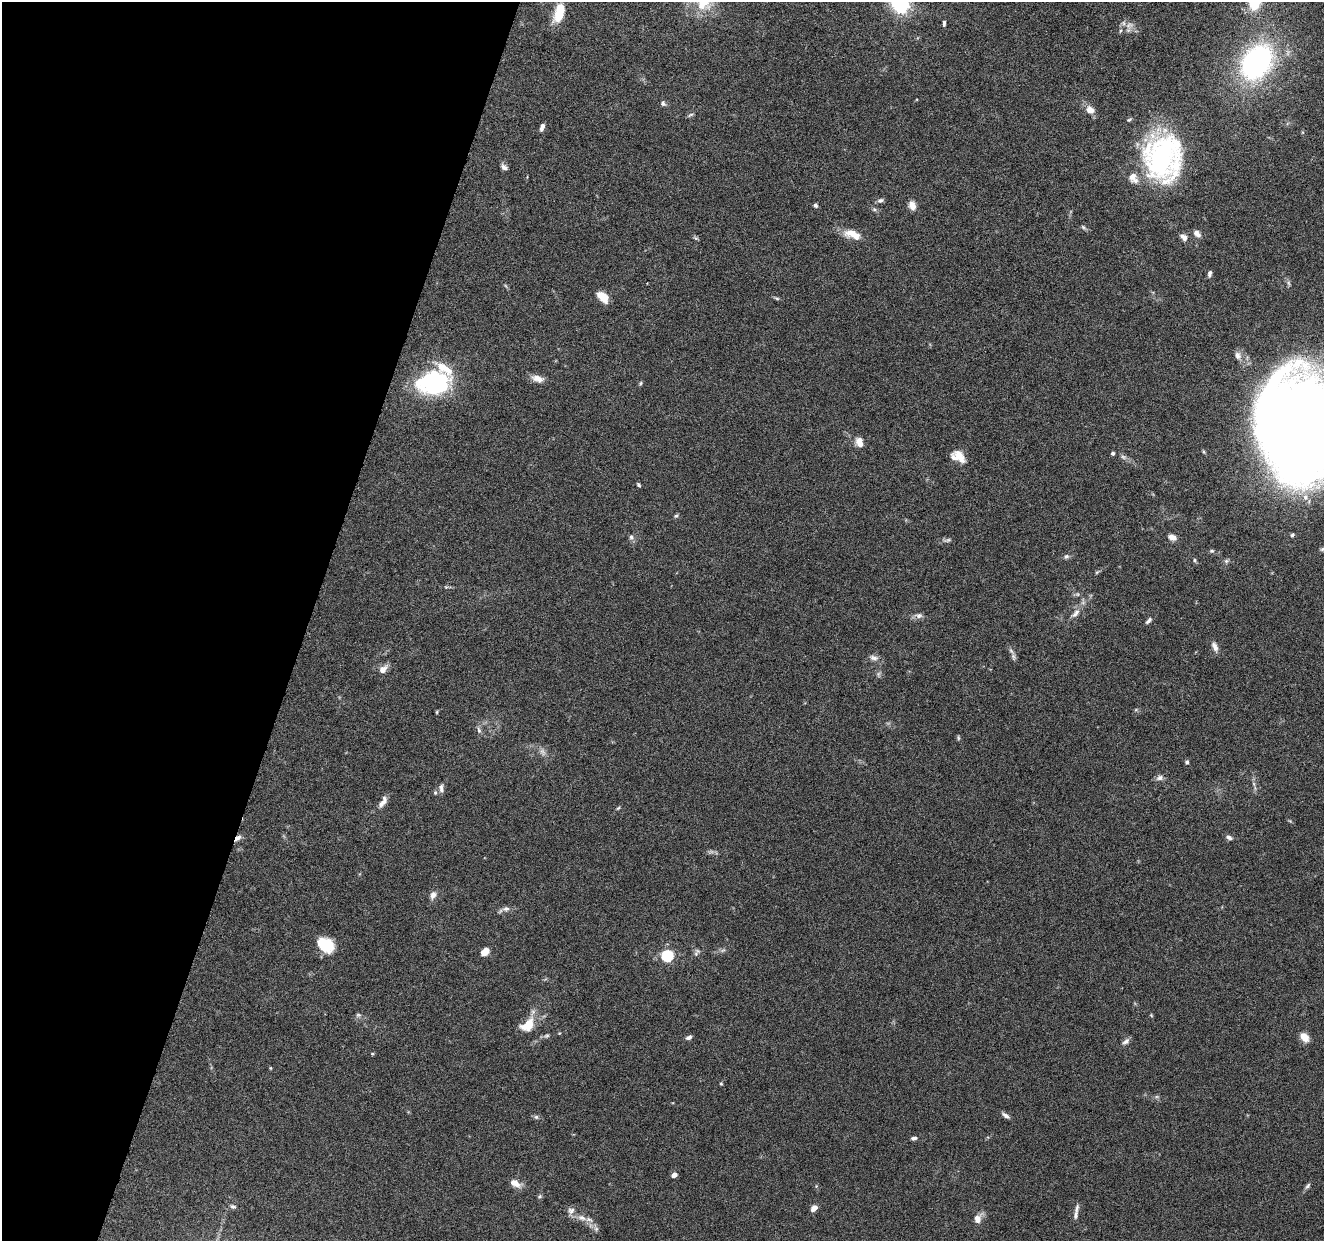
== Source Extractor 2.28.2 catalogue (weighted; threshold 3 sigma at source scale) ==
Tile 9 of 4 x 4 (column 1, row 3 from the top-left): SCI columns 8-1329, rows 1501-2739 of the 5302 x 5350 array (HDU 1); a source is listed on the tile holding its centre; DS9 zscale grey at full resolution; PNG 1326 x 1243 px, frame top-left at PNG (2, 2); no overlay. Shown black and unused: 23% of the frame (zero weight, under 4 of 8 exposures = <1% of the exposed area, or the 3 px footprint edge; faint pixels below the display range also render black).
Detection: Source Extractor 2.28.2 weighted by HDU 2 'WHT'; one run over the whole footprint, this tile lists its part. Background 0.0882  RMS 0.0047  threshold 0.0192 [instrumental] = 3 sigma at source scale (4.09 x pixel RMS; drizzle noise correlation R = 1.36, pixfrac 0.8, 0.05/0.05 arcsec/px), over >= 5 px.
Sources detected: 102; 1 inside a brighter object's white glare — not listed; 7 inside a brighter listed object's ellipse — not listed separately; the other 94 listed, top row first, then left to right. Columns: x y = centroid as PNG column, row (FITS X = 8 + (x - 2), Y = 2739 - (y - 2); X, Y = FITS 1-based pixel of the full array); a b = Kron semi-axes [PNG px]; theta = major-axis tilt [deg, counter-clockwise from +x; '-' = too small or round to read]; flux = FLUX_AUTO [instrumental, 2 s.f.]
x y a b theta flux
901 5 6 6 - 170
559 12 18 8 76 15
944 23 6 3 85 0.86
1129 25 10 6 32 2.1
1256 62 32 23 55 96
663 103 7 6 - 1
1090 110 12 9 -31 3.3
691 115 8 4 22 0.76
1129 120 7 4 39 0.61
542 127 9 4 71 1.5
1161 157 46 36 -81 84
504 167 9 6 -36 1.4
880 200 9 5 21 1
815 205 6 4 -35 0.86
912 205 11 8 -74 2.8
1083 227 8 4 -36 0.7
852 234 22 11 -19 6.2
1197 234 10 7 -45 2.2
1184 237 10 7 -48 2.1
696 238 7 4 -33 0.63
1210 274 8 4 76 1.1
603 297 12 7 -44 6.7
777 298 8 4 -9 0.64
1238 355 11 8 -73 2.1
538 379 16 8 -16 3.2
435 383 32 25 14 46
640 383 6 4 71 0.56
1302 426 66 55 -73 920
859 442 11 7 -74 3.9
1204 452 6 4 -71 0.51
1113 453 4 4 - 0.86
960 457 20 9 -45 4.9
1123 457 8 6 -22 1.1
639 485 6 4 -49 0.67
1305 497 9 8 - 2.5
676 516 6 5 - 0.64
1292 535 5 4 - 0.78
631 537 8 6 -17 1.1
1172 537 10 7 -20 2.5
948 540 7 4 44 0.72
1212 551 6 4 20 0.65
1066 556 6 6 - 1
1195 560 5 4 - 0.6
1226 561 7 5 -45 0.83
1097 572 6 3 71 0.48
1076 613 15 7 54 2.6
919 616 10 7 5 1.7
1149 621 9 5 46 1.2
1215 647 13 7 -68 2.1
1013 657 10 5 -79 1.3
873 658 12 7 -16 1.9
383 669 11 8 40 3
437 712 5 3 - 0.4
479 730 9 5 -69 1.1
958 738 7 3 -82 0.54
542 752 11 7 -55 1.9
1187 762 5 4 - 0.94
1160 778 8 7 - 1.5
441 788 12 6 -87 1.5
435 792 6 5 - 0.7
383 802 17 6 58 2.8
618 808 6 3 44 0.52
1229 837 8 5 -24 1.2
238 838 10 5 43 2
433 895 11 7 67 2.1
506 909 10 7 5 1.8
326 945 16 11 -32 15
723 950 7 4 19 0.77
485 952 10 7 42 3.2
697 952 12 6 62 1.2
667 956 5 5 - 51
358 1015 7 5 11 0.88
1151 1015 5 4 - 0.4
528 1025 20 12 41 8.2
547 1036 8 4 19 0.86
689 1037 7 5 23 1.2
1304 1037 11 8 -50 4.1
1126 1041 11 6 38 1.5
372 1053 5 3 - 0.39
270 1068 5 3 - 0.36
721 1084 4 4 - 0.46
1005 1115 11 5 -33 1.5
536 1117 6 6 - 0.81
914 1138 7 4 7 1
674 1175 5 4 - 2.3
515 1183 14 8 -31 3.4
1307 1186 10 5 51 0.98
540 1196 6 5 - 0.68
233 1206 8 5 -7 0.93
814 1208 8 6 45 2.3
1076 1215 13 6 82 2
582 1218 14 7 -21 3.3
977 1219 10 8 -86 3
596 1229 6 6 - 1.1
Overlapping masked pixels (flux is a lower limit): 1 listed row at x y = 238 838
Isophote crosses this tile's border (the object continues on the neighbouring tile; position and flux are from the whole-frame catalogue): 2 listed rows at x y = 901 5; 1302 426